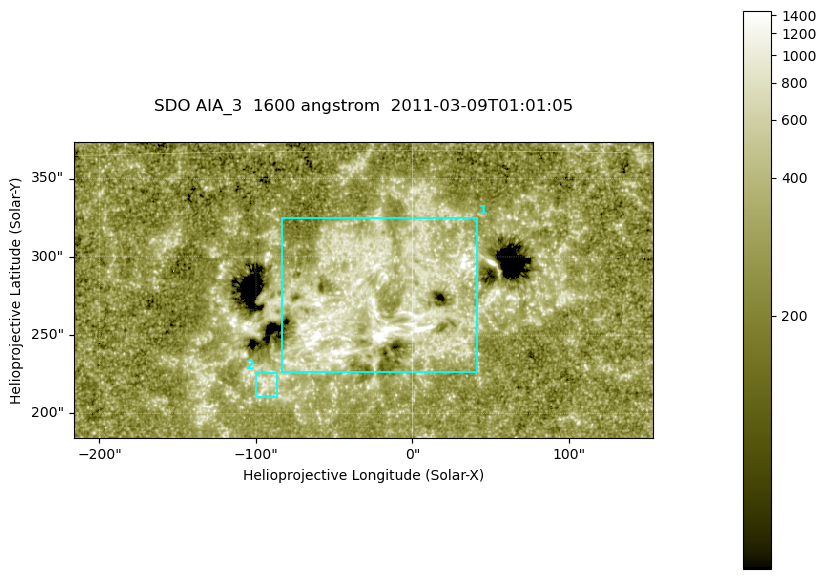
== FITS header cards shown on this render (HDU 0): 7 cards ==
TELESCOP= 'SDO     '           /
INSTRUME= 'AIA_3   '           /
WAVELNTH=                 1600 /
WAVEUNIT= 'angstrom'           /
DATE-OBS= '2011-03-09T01:01:05.120' /
CTYPE1  = 'HPLN-TAN'           /
CTYPE2  = 'HPLT-TAN'           /

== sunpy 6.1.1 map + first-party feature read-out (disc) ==
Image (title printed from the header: SDO AIA_3  1600 angstrom  2011-03-09T01:01:05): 607 x 311 px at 0.609 arcsec/px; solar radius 967 arcsec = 1586 px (partial field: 2.4% of the solar disc is inside the frame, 100% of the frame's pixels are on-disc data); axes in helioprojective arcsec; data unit not stated in the header (colour bar unlabelled)
Pointing: header CRPIX1/2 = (2052.59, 2044.23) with CRVAL1/2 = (0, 0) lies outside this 607 x 311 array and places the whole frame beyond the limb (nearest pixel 1.42 R_sun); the SolarSoft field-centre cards XCEN/YCEN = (-31.51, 278.8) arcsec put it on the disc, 1764 arcsec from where CRPIX/CRVAL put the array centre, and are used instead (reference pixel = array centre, CRVAL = XCEN/YCEN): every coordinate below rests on XCEN/YCEN
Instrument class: DISC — disc imager (sunpy class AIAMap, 1600 A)
Bright regions (active regions / flare kernels): reference = the on-disc median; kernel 5 px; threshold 5 sigma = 424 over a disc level ~261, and >= 1.15x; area >= 188 px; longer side >= 4 px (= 2.4 arcsec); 2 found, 2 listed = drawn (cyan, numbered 1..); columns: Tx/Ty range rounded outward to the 2 arcsec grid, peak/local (2 s.f.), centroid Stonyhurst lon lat
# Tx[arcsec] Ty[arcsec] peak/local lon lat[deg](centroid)
1 -84..42 226..326 15 -2 +9
2 -100..-86 210..226 3.7 -6 +6